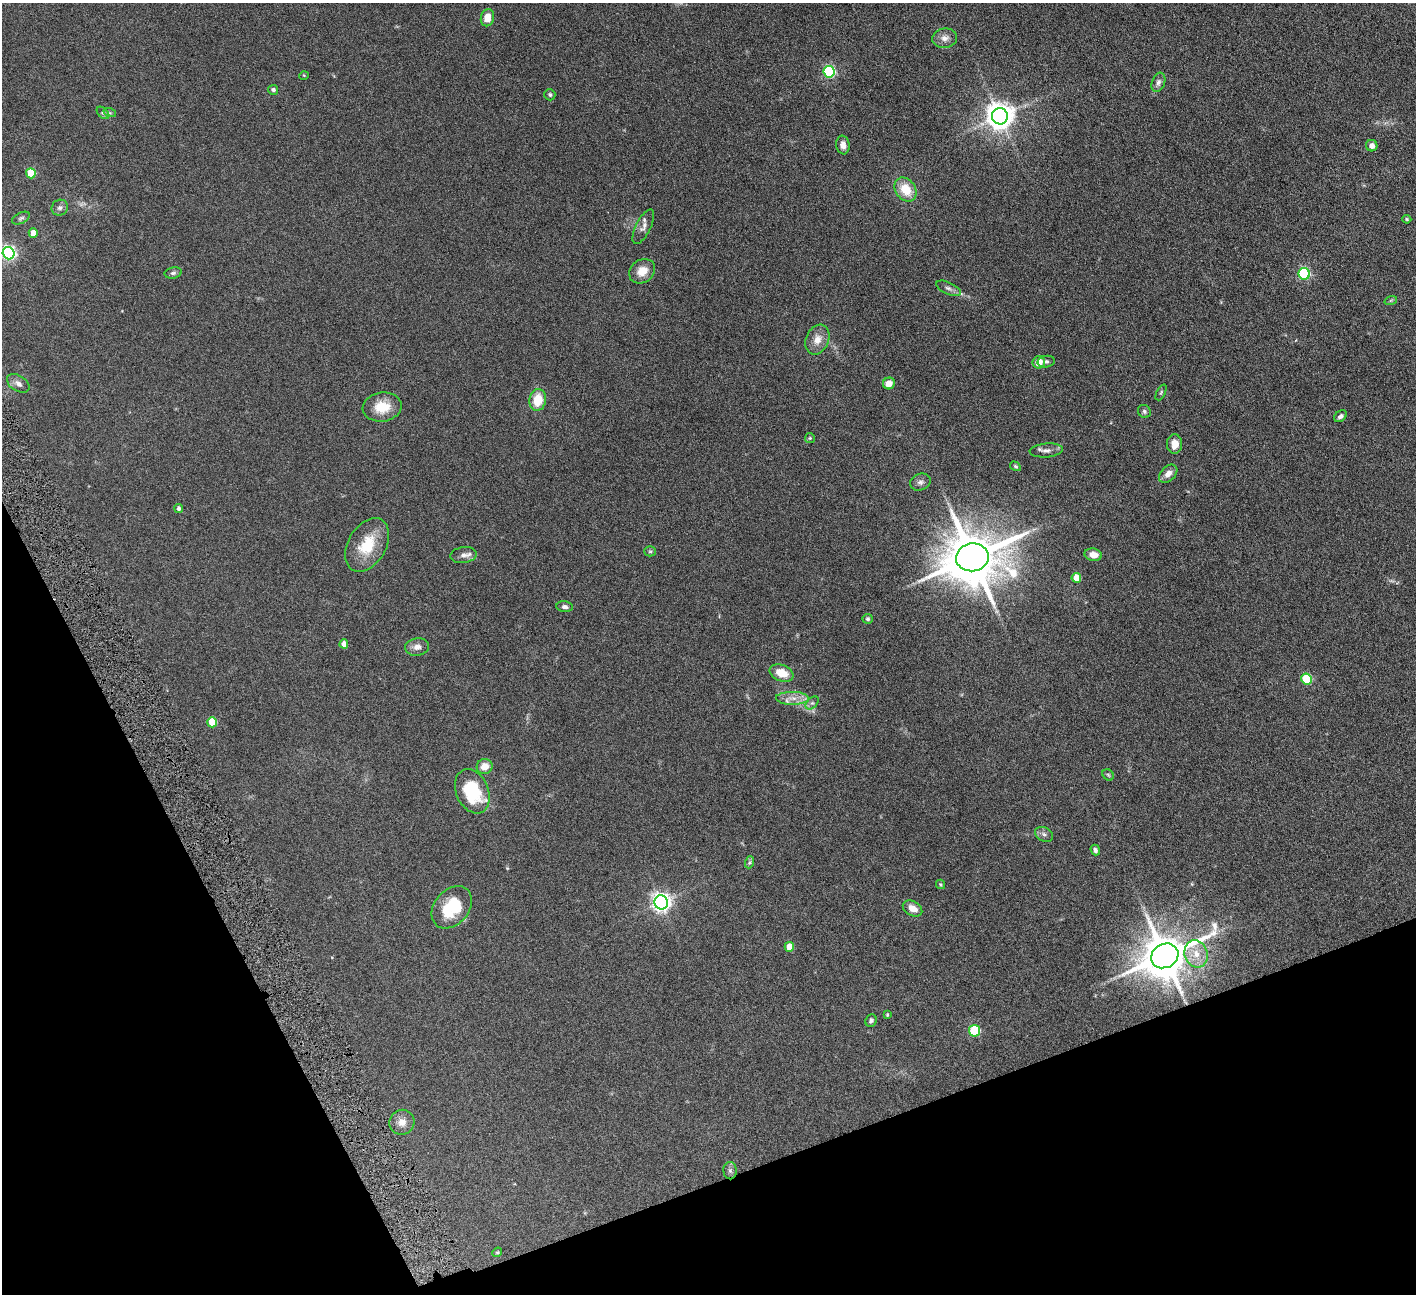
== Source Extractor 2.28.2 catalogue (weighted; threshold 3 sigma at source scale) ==
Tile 14 of 4 x 4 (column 2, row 4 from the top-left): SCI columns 1418-2831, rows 295-1586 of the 5663 x 5625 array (HDU 1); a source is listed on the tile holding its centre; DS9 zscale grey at full resolution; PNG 1418 x 1296 px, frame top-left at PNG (2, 3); each listed source drawn as its Kron ellipse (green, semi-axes under 4 px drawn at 4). Shown black and unused: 19% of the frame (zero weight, under 4 of 8 exposures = <1% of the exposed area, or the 3 px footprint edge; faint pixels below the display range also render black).
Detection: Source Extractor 2.28.2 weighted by HDU 2 'WHT'; one run over the whole footprint, this tile lists its part. Background 0.164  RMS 0.0065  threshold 0.0266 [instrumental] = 3 sigma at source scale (4.09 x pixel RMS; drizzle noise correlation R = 1.36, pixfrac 0.8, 0.05/0.05 arcsec/px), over >= 5 px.
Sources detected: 77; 1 too faint to see at this stretch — neither listed nor drawn; the other 76 listed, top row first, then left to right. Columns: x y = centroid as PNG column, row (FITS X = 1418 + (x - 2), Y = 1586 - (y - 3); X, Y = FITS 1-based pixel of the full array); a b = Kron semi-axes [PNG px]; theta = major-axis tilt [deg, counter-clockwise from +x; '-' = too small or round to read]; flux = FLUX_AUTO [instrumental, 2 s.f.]
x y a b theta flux
487 18 8 6 78 6.4
945 38 12 10 6 3.7
829 72 6 5 - 74
304 75 5 3 - 0.42
1158 82 10 6 69 2.1
273 90 5 4 - 1.5
550 95 6 5 - 1.1
103 113 7 4 -44 1.1
110 113 6 4 -18 0.84
1000 116 8 8 - 660
843 145 9 6 -82 2.7
1372 146 6 5 - 2.9
31 173 5 5 - 19
906 190 13 10 -53 12
60 208 8 7 - 1.8
21 218 9 5 26 1.2
1407 219 4 3 - 0.7
643 227 19 7 64 3.4
33 233 4 4 - 6.9
9 253 6 6 - 130
642 271 14 11 35 7.1
173 273 8 5 10 1.3
1304 274 6 5 - 65
948 288 13 6 -24 2.2
1391 300 6 4 19 0.7
817 340 15 11 66 6.1
1039 362 6 6 - 6.4
1046 362 9 5 10 1.3
18 383 12 7 -32 2.9
889 383 6 5 - 5.2
1161 392 8 4 63 0.8
538 400 11 8 81 12
382 407 19 14 7 12
1144 411 7 6 - 1.2
1340 416 7 5 34 1.7
810 438 5 5 - 0.69
1175 444 10 7 90 5.4
1046 450 16 7 5 2.9
1015 466 5 4 - 0.85
1168 474 11 7 44 3.4
920 482 10 8 22 2.3
179 508 4 4 - 1.4
367 545 29 19 60 19
650 551 5 5 - 0.79
464 555 13 8 7 2.9
1093 555 9 6 -10 5
972 557 16 14 10 3800
1076 578 5 4 - 13
565 607 8 5 -7 1.8
868 619 5 5 - 0.95
344 644 4 4 - 4.6
417 647 12 8 9 3.6
782 673 12 8 -21 8.8
1307 679 5 5 - 28
792 698 16 6 -2 4.9
812 703 8 5 43 1.4
212 722 5 4 - 17
485 766 8 7 - 6.5
1108 775 6 5 - 0.77
472 791 23 16 -66 32
1044 834 9 7 -28 1.8
1095 850 5 4 - 1.4
750 862 6 4 71 0.96
941 884 5 4 - 0.61
661 902 7 6 - 280
452 907 24 17 49 26
912 908 10 7 -30 5.1
789 947 5 5 - 8.9
1196 954 14 11 -72 8.2
1165 956 14 12 28 2500
887 1015 3 3 - 0.61
871 1021 6 5 - 1.2
974 1031 5 5 - 37
402 1122 13 12 - 4.6
730 1171 8 6 -89 1.7
497 1252 5 4 - 0.63
Overlapping masked pixels (flux is a lower limit): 1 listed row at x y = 1165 956